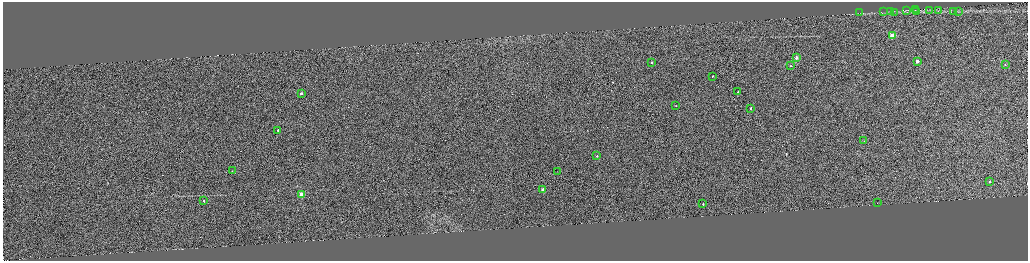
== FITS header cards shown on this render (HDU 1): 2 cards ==
NAXIS1  =                 4101
NAXIS2  =                 1034

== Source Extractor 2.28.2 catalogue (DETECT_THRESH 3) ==
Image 4101 x 1034 px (HDU 1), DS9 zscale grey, zoomed out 1/4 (1 PNG px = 4 x 4 image px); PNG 1030 x 263 px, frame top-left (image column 4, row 1034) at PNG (3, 2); each listed source drawn as its Kron ellipse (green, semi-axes under 4 px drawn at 4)
Background 0.208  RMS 0.13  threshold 0.395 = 3 sigma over >= 5 px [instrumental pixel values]
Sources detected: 55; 22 cannot appear on this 1/4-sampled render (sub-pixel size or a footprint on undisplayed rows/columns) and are neither listed nor drawn; the other 33 listed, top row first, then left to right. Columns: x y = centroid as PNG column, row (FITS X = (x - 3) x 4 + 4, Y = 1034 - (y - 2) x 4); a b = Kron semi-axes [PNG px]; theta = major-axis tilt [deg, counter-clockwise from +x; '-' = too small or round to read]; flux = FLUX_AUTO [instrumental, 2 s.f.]
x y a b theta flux
906 10 3 2 - 52
915 10 2 1 - 27
929 10 3 1 - 44
916 11 2 1 - 46
938 11 2 1 - 32
953 11 2 1 - 16
883 12 2 1 - 12
890 12 3 2 - 44
894 12 3 1 - 31
958 12 3 1 - 38
860 13 3 1 - 18
892 36 2 2 - 4000
796 58 2 2 - 930
917 61 2 2 - 930
651 63 2 1 - 260
1005 65 2 1 - 110
790 66 2 1 - 59
712 76 2 1 - 150
738 92 2 1 - 140
301 93 2 2 - 490
675 106 2 1 - 40
750 108 2 2 - 200
278 130 2 1 - 210
863 141 2 2 - 42
597 156 2 2 - 120
232 171 2 2 - 41
557 172 2 1 - 16
989 182 2 1 - 250
543 190 2 2 - 1300
301 195 2 2 - 3100
203 200 2 1 - 140
877 203 2 1 - 19
703 204 2 1 - 120
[22 sub-pixel or undisplayed-footprint detections neither listed nor drawn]